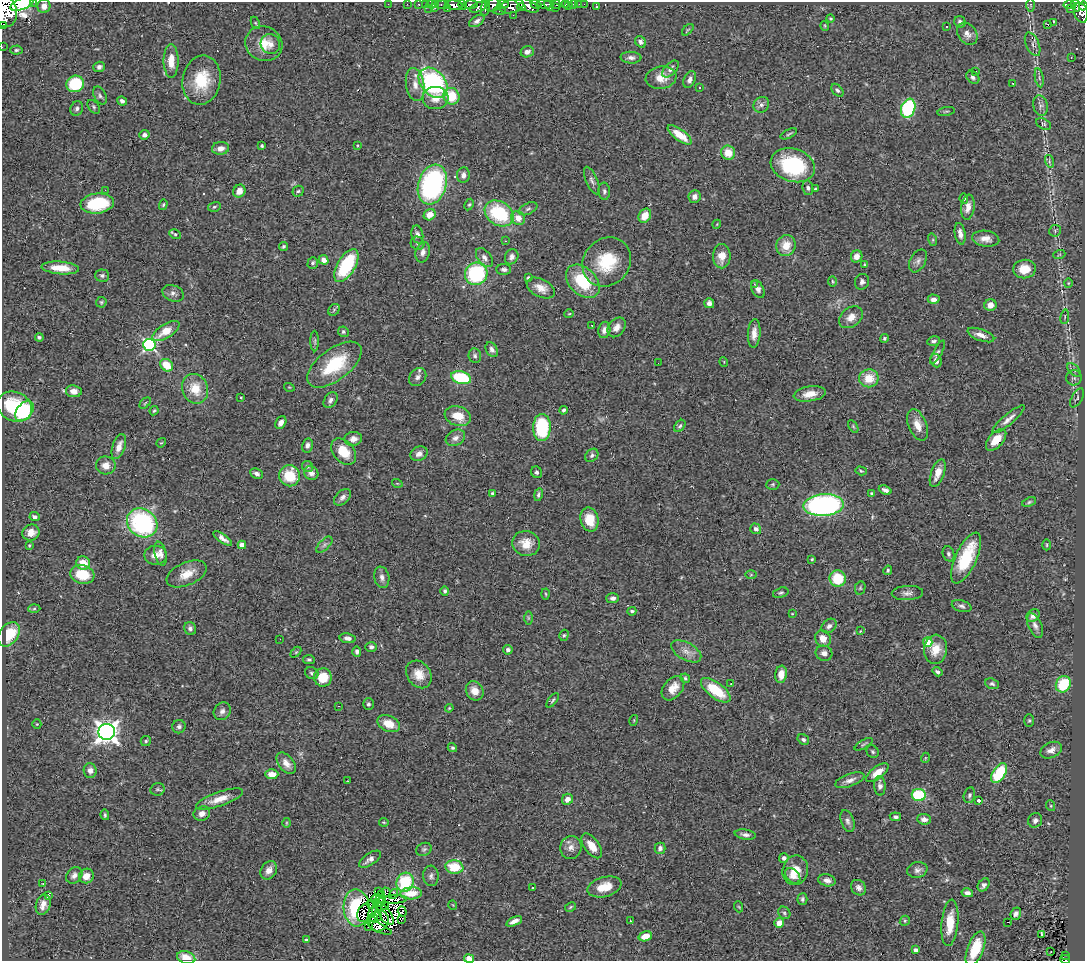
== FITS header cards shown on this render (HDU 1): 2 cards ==
NAXIS1  =                 1083
NAXIS2  =                  959

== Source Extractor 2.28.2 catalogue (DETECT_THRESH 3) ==
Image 1083 x 959 px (HDU 1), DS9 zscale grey, 1 PNG px = 1 image px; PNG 1087 x 963 px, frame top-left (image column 1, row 959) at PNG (2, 2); each listed source drawn as its Kron ellipse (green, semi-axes under 4 px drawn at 4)
Background 0.486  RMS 0.044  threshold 0.132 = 3 sigma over >= 5 px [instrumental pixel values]
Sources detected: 413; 5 with non-positive FLUX_AUTO (blend fragments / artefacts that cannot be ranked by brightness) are neither listed nor drawn; the other 408 listed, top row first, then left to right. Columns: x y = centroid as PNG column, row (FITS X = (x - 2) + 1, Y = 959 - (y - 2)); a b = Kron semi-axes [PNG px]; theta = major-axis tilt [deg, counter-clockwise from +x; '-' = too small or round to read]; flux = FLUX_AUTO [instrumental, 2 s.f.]
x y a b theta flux
34 2 3 2 - 27
22 4 12 5 21 8800
388 4 2 2 - 6.7
407 4 2 2 - 1.8
419 4 3 3 - 21
425 4 3 2 - 6.6
431 4 4 3 - 9.4
436 4 3 2 - 6
503 4 5 3 - 120
536 4 5 3 - 81
549 4 7 3 -63 160
565 4 3 3 - 35
574 4 3 3 - 26
579 4 2 2 - 5.3
584 4 2 2 - 1.7
1069 4 6 3 -1 380
443 5 6 4 -6 21
454 5 8 4 -8 490
463 5 5 3 - 87
470 5 7 3 3 130
493 5 8 6 22 250
527 5 13 5 -28 490
544 5 7 4 -9 290
556 5 4 3 - 54
1031 5 6 4 -90 5.1
1076 5 6 3 -72 79
44 6 7 6 - 18
512 6 12 7 16 280
569 6 2 2 - 4.3
1083 6 4 3 - 73
479 7 9 4 22 170
486 7 9 3 78 150
521 7 4 3 - 110
597 7 3 2 - 2.9
429 8 3 2 - 19
435 8 4 3 - 9.2
555 8 2 2 - 26
447 9 3 3 - 7.9
1070 9 3 2 - 7.3
4 10 16 12 -73 1300
500 10 6 4 5 68
1081 13 10 6 -77 310
513 16 4 2 - 5.2
830 19 4 4 - 3.5
477 21 8 5 33 9.3
960 22 6 5 - 7.7
1053 22 2 2 - 1100
255 23 6 4 -64 4
1048 24 3 3 - 14
3 25 3 2 - 27
825 26 5 3 - 2.7
947 27 3 2 - 2.7
688 30 7 4 45 3.7
967 34 12 9 -52 19
640 42 6 5 - 9.2
264 44 19 17 -27 57
270 44 10 9 - 16
1033 44 12 6 -66 13
2 47 2 2 - 5.4
16 50 6 4 3 5.3
527 52 7 5 20 14
1071 57 2 2 - 2.2
631 58 10 6 -3 11
171 61 16 7 -90 42
99 67 6 5 - 9.4
670 69 10 6 46 9.6
975 71 3 3 - 4.9
973 77 7 5 -45 9
661 78 15 11 9 41
1039 78 9 3 -80 5.2
690 79 9 5 64 12
201 80 25 19 80 120
433 83 17 12 -48 420
1013 83 3 2 - 5.7
75 84 9 8 - 140
415 85 16 9 -80 29
699 88 3 3 - 13
837 90 7 5 -49 7.2
100 96 9 6 -62 8
451 96 8 7 - 87
435 98 13 11 4 36
122 101 5 4 - 9.4
761 105 8 7 - 12
1040 106 10 7 -77 11
94 107 8 5 -51 5.4
77 108 7 6 - 8.4
908 108 9 7 70 230
946 111 9 3 11 4.2
1044 124 8 5 -27 5.3
789 134 9 3 26 4.5
144 135 5 4 - 9.5
680 135 14 5 -36 49
358 145 3 3 - 3
262 146 3 3 - 6.2
221 148 8 6 7 20
728 153 7 7 - 48
1049 161 6 4 -73 4.6
793 165 22 16 -18 250
463 175 8 6 81 13
592 180 15 5 -67 12
432 185 20 14 72 550
808 188 7 5 -81 7.5
815 189 3 3 - 3.7
105 190 2 2 - 7.5
239 191 6 6 - 26
298 191 5 5 - 4.9
604 191 8 6 -87 7.9
694 196 6 6 - 16
964 199 5 4 - 5.2
97 203 17 10 7 130
469 204 6 4 61 4.2
163 205 5 4 - 4.2
214 207 6 5 - 5.2
968 207 12 6 82 23
528 209 10 5 26 8.7
499 213 15 11 -34 200
430 215 6 5 - 32
645 216 7 6 - 41
518 218 7 6 - 31
717 224 4 3 - 2.6
1055 231 6 5 - 6
175 234 6 4 -29 4.6
417 234 9 6 -78 11
960 234 11 5 -81 16
986 239 14 8 -7 24
933 240 6 4 -72 4.4
505 241 3 2 - 5.4
418 243 7 6 - 7.8
283 246 4 3 - 4.6
786 246 10 9 - 45
423 252 10 7 74 15
1059 255 6 3 19 3.5
722 256 12 8 -90 33
857 256 6 5 - 21
512 257 8 6 60 14
484 258 11 6 -52 13
324 260 5 4 - 19
918 261 12 7 61 12
607 262 26 23 46 130
313 263 6 5 - 5.9
864 265 4 3 - 3.3
346 266 18 9 59 190
60 268 19 6 -5 51
504 269 7 5 -2 9
1024 269 11 9 8 48
476 274 11 11 - 260
102 275 7 6 - 8.2
528 278 3 3 - 4.6
583 281 19 13 -44 130
832 281 5 3 - 3.3
862 282 8 7 - 9.7
1068 283 4 4 - 2.8
754 284 3 2 - 3.5
541 288 15 9 -27 31
758 289 9 6 -61 11
173 293 11 8 -22 12
934 299 6 5 - 16
101 302 5 5 - 3.8
709 303 5 5 - 10
990 305 6 6 - 23
334 310 6 5 - 4.4
569 314 5 3 - 2.4
851 317 13 9 38 27
1065 317 7 3 82 4.7
592 325 2 2 - 2.5
617 327 11 8 52 20
604 330 8 6 79 13
166 331 15 7 33 50
343 332 5 5 - 6.7
754 333 14 6 86 23
981 335 14 5 -20 20
39 337 4 3 - 5.3
885 338 4 4 - 4.7
315 341 10 4 -90 6.2
934 341 6 4 10 6.9
149 345 6 6 - 490
492 350 8 5 -60 11
938 352 13 4 61 6
475 356 7 6 - 8.1
936 361 7 5 -69 14
724 362 5 3 - 2.1
658 363 2 2 - 2.1
167 365 7 5 -40 61
334 365 32 16 37 150
1074 370 8 4 -46 7.9
418 377 10 8 51 13
461 378 10 6 -16 180
869 378 10 9 - 54
1074 378 8 7 - 9.1
289 387 5 3 - 2.5
195 389 15 13 -68 64
74 391 8 6 -9 20
810 394 16 7 9 34
241 397 3 2 - 2.4
1077 398 10 5 60 6.9
330 400 8 6 54 11
145 403 6 4 45 3.6
15 407 18 14 -25 160
564 410 4 4 - 5.9
24 411 11 7 50 170
154 411 5 3 - 3.9
458 416 13 9 -19 51
1008 419 20 5 40 19
281 423 7 5 60 18
918 425 16 9 -69 34
680 426 7 4 52 6.5
853 426 7 4 -59 4
542 427 13 9 89 220
455 438 10 7 30 15
353 439 9 7 7 16
996 440 13 7 48 43
161 443 5 4 - 3.4
307 445 7 5 79 10
119 447 13 6 71 24
344 452 15 10 -49 65
419 454 9 7 26 15
592 455 7 5 46 7.8
106 465 10 9 - 24
307 466 6 5 - 5.3
861 471 6 4 -17 4.2
537 472 6 5 - 6.6
311 473 7 6 - 15
938 473 14 6 69 34
257 474 7 4 -23 9.6
290 476 11 10 - 94
397 483 5 3 - 2.5
773 484 6 5 - 4.4
885 490 7 4 -21 11
492 493 4 4 - 4.6
872 493 4 4 - 3.8
538 495 6 4 78 6.1
342 497 10 6 44 12
1029 502 7 4 22 4.9
824 505 20 11 3 750
35 517 5 4 - 8.6
589 520 12 9 -76 60
142 523 16 13 -36 430
756 529 5 5 - 12
31 532 8 8 - 25
223 538 11 4 -36 14
526 544 14 12 -14 45
29 545 3 2 - 3.4
242 545 4 4 - 25
324 545 10 5 45 9
1047 545 5 3 - 3.2
161 554 12 5 -77 16
948 554 8 5 -70 7.5
156 555 11 9 -2 26
966 558 27 10 65 160
812 559 3 3 - 3.4
83 563 7 6 - 40
888 570 5 4 - 4.5
82 574 12 9 -15 83
187 574 21 11 24 48
751 575 6 4 1 3
382 577 11 7 -78 14
838 579 8 8 - 94
860 588 7 5 78 4.4
445 591 5 4 - 5.6
781 593 8 5 17 5.6
907 593 16 7 3 15
546 594 5 3 - 3
613 598 6 5 - 9.6
962 606 10 5 -16 9.5
34 609 6 4 2 4.4
632 611 4 4 - 6.2
792 614 3 2 - 1.9
1033 616 7 5 37 19
528 618 6 4 -90 4.7
1035 625 13 6 -66 15
829 626 8 6 40 12
190 628 6 6 - 9
860 631 3 2 - 1.9
9 634 13 9 54 83
564 635 6 4 73 4.2
348 638 8 5 -11 11
280 639 2 2 - 2.6
823 639 8 7 - 32
928 642 5 4 - 98
371 647 6 4 -1 8.2
936 649 14 11 85 47
508 650 5 4 - 11
357 651 5 4 - 8.3
686 651 16 8 -29 26
296 652 6 4 45 3.5
824 653 8 7 - 13
309 660 6 4 -9 5.1
937 672 5 3 - 6.6
312 673 7 5 -32 7.1
419 674 15 11 -54 40
781 674 8 5 83 26
323 677 9 9 - 69
685 678 5 4 - 5
731 684 2 2 - 2.4
992 684 7 5 -24 6.5
1063 684 8 7 - 110
673 688 14 9 51 34
716 690 17 7 -37 110
475 691 10 8 -58 29
553 700 8 4 52 5.1
368 704 6 5 - 6.6
338 706 3 2 - 7.9
449 708 4 3 - 2.7
222 711 9 8 - 13
634 720 5 3 - 2.4
1029 721 6 5 - 4.5
37 724 5 4 - 3.1
389 724 12 7 -25 45
179 727 7 6 - 9.2
107 732 8 8 - 2300
803 739 6 4 -33 7.1
146 741 5 5 - 4.7
864 744 10 3 30 4.4
452 747 5 4 - 4.7
1051 750 11 7 25 18
873 752 6 5 - 5.5
925 758 5 3 - 2.1
286 763 12 7 -51 22
90 771 7 6 - 14
877 773 13 6 37 30
999 773 11 6 57 150
272 774 6 5 - 24
850 780 15 6 19 18
348 781 2 2 - 1.8
880 786 10 6 -87 13
157 789 7 6 - 5.9
919 795 7 6 - 150
969 795 8 5 77 6.8
219 799 25 7 19 38
567 799 6 5 - 17
978 800 3 3 - 11
1051 806 5 3 - 3.4
202 814 8 7 - 16
105 815 5 4 - 4.2
895 817 6 4 -7 7.2
924 819 7 5 -4 16
1035 820 7 6 - 11
847 821 11 6 -71 11
384 822 5 3 - 2.9
286 823 5 3 - 2.7
745 835 11 5 -8 11
592 846 14 7 -54 38
571 847 11 10 - 21
660 848 5 5 - 10
424 849 8 6 24 7.3
784 858 5 4 - 9.5
370 859 13 6 34 15
454 867 9 6 -8 84
269 870 10 7 55 23
795 870 15 12 75 54
917 870 10 8 11 12
74 875 9 7 48 14
86 876 7 7 - 28
431 876 10 7 -85 12
793 876 9 6 -44 17
827 880 9 6 -13 14
405 882 10 8 63 160
43 884 4 3 - 2.1
984 885 7 5 53 10
604 887 17 9 15 51
532 888 3 3 - 14
859 888 8 7 - 12
378 891 4 2 - 2.3
386 892 5 2 - 5.3
411 893 11 6 3 39
967 893 6 4 -14 9.8
382 894 2 2 - 4
393 894 5 4 - 2.6
48 896 3 2 - 28
375 899 5 2 - 2.5
380 899 3 3 - 6
395 899 12 3 3 4.8
802 899 6 5 - 5.8
380 902 7 3 22 5.3
371 904 4 3 - 3
43 905 10 7 74 23
453 905 5 3 - 2.1
384 906 4 2 - 0.14
571 907 6 4 28 4.1
739 907 5 3 - 2.8
357 908 18 13 -86 130
367 912 12 8 47 0.44
402 912 5 4 - 4.9
784 913 7 5 -47 6.3
377 914 7 3 -67 11
385 914 12 6 -56 0.23
1016 914 6 5 - 9.4
373 918 4 2 - 4.6
401 919 4 3 - 0.12
379 921 11 9 47 6
514 921 8 4 25 16
630 921 2 2 - 1.9
905 921 5 4 - 4
1008 922 3 2 - 27
779 923 5 4 - 27
950 923 23 8 84 68
368 927 3 2 - 9.8
380 928 12 4 -24 14
1042 934 3 3 - 39
645 936 7 5 16 38
306 940 4 3 - 4.9
975 949 18 8 69 91
915 950 4 4 - 13
1051 952 3 2 - 3.7
1066 955 3 2 - 4
186 958 9 6 -18 41
469 959 5 4 - 26
1065 959 5 3 - 32
At the frame edge (FLAGS 8, measured only in part): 9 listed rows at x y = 34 2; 22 4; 1083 6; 4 10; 3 25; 2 47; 186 958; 469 959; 1065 959
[5 non-positive-flux detections neither listed nor drawn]